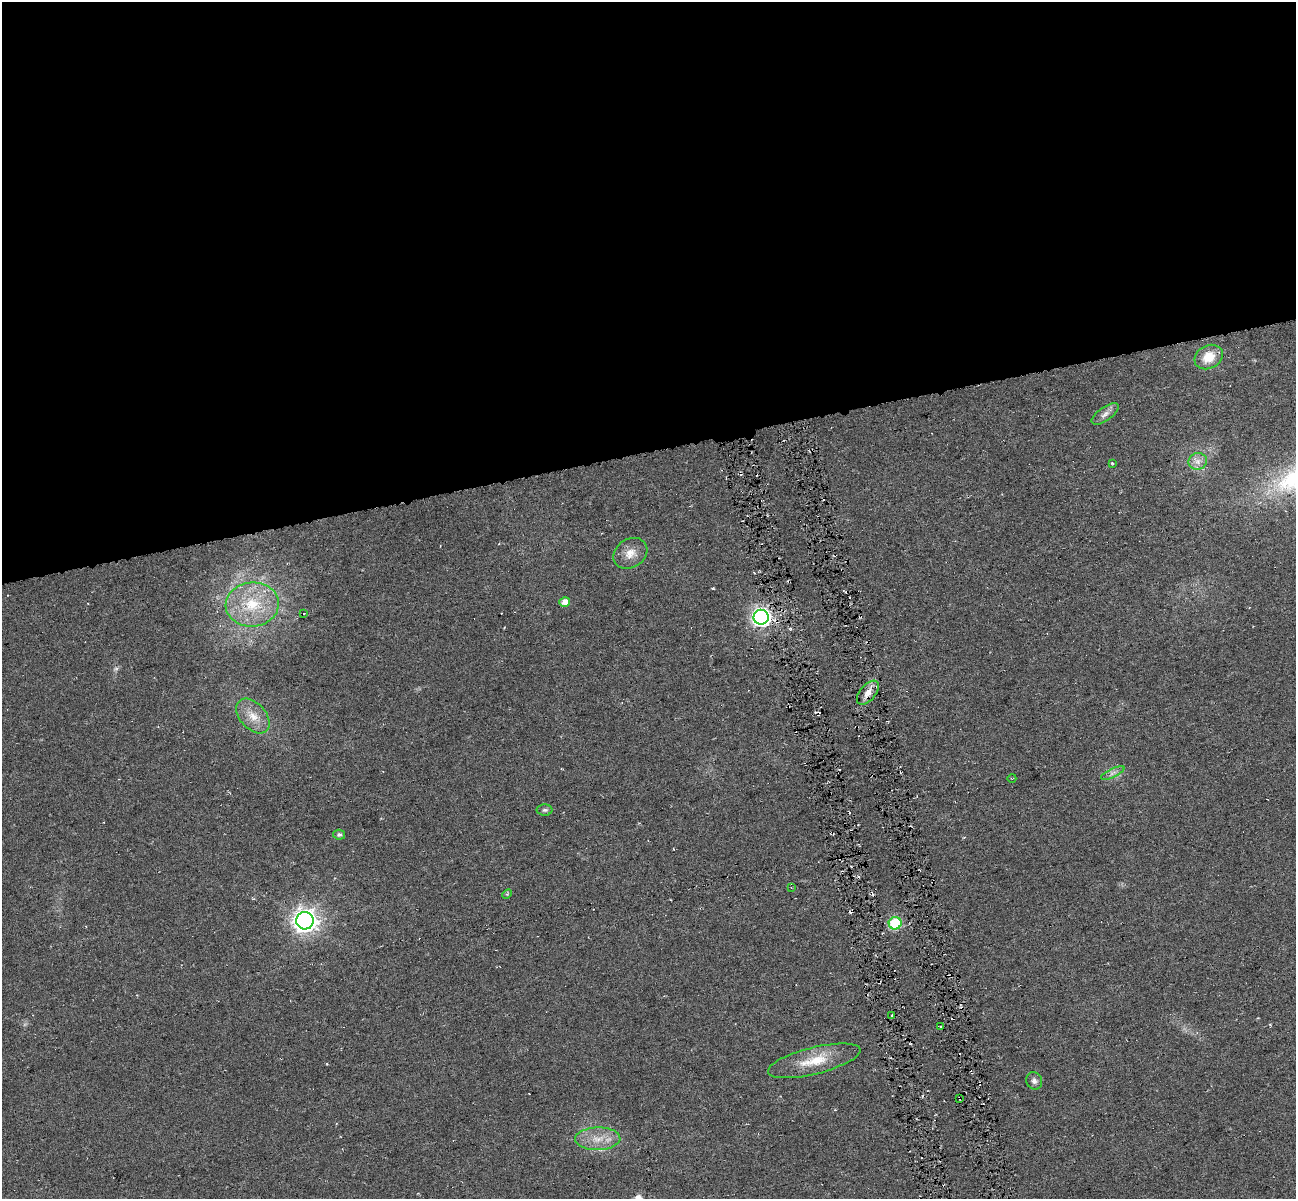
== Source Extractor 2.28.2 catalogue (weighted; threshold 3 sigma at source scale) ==
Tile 2 of 4 x 4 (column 2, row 1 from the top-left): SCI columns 1295-2588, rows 3687-4883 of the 5176 x 4928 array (HDU 1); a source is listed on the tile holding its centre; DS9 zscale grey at full resolution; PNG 1298 x 1201 px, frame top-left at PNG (2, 2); each listed source drawn as its Kron ellipse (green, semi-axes under 4 px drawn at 4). Shown black and unused: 38% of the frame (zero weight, under 3 of 6 exposures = <1% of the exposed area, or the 3 px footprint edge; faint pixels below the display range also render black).
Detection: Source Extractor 2.28.2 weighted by HDU 2 'WHT'; one run over the whole footprint, this tile lists its part. Background 0.00952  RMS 0.0053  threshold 0.0215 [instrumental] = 3 sigma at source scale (4.09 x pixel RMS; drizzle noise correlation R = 1.36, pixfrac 0.8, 0.0396/0.0396 arcsec/px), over >= 5 px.
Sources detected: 38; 1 too faint to see at this stretch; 12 cosmic-ray / hot-pixel residue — neither listed nor drawn; the other 25 listed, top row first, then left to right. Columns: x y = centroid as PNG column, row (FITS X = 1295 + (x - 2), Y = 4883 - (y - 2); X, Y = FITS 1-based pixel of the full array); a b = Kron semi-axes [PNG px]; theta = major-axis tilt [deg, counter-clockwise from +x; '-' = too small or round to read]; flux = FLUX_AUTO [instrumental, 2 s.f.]
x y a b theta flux
1209 357 15 11 29 9
1105 414 16 6 35 2.9
1198 461 9 8 - 3.2
1112 463 3 2 - 0.46
630 553 18 14 34 6.2
565 602 5 5 - 4.2
252 604 26 22 5 23
304 614 2 2 - 0.3
761 617 7 7 - 220
868 693 14 8 49 3.5
253 716 20 13 -47 8
1113 773 13 4 25 2
1012 778 4 3 - 0.36
545 810 8 6 0 1.1
339 835 6 5 - 1.2
791 887 3 2 - 0.33
507 894 5 4 - 0.57
305 921 8 8 - 420
895 923 6 6 - 33
892 1015 3 3 - 0.63
941 1026 4 2 - 0.56
814 1061 47 13 14 15
1034 1081 9 7 -58 2.1
959 1098 3 2 - 0.47
598 1139 23 11 1 8.7
Overlapping masked pixels (flux is a lower limit): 2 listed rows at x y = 761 617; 959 1098